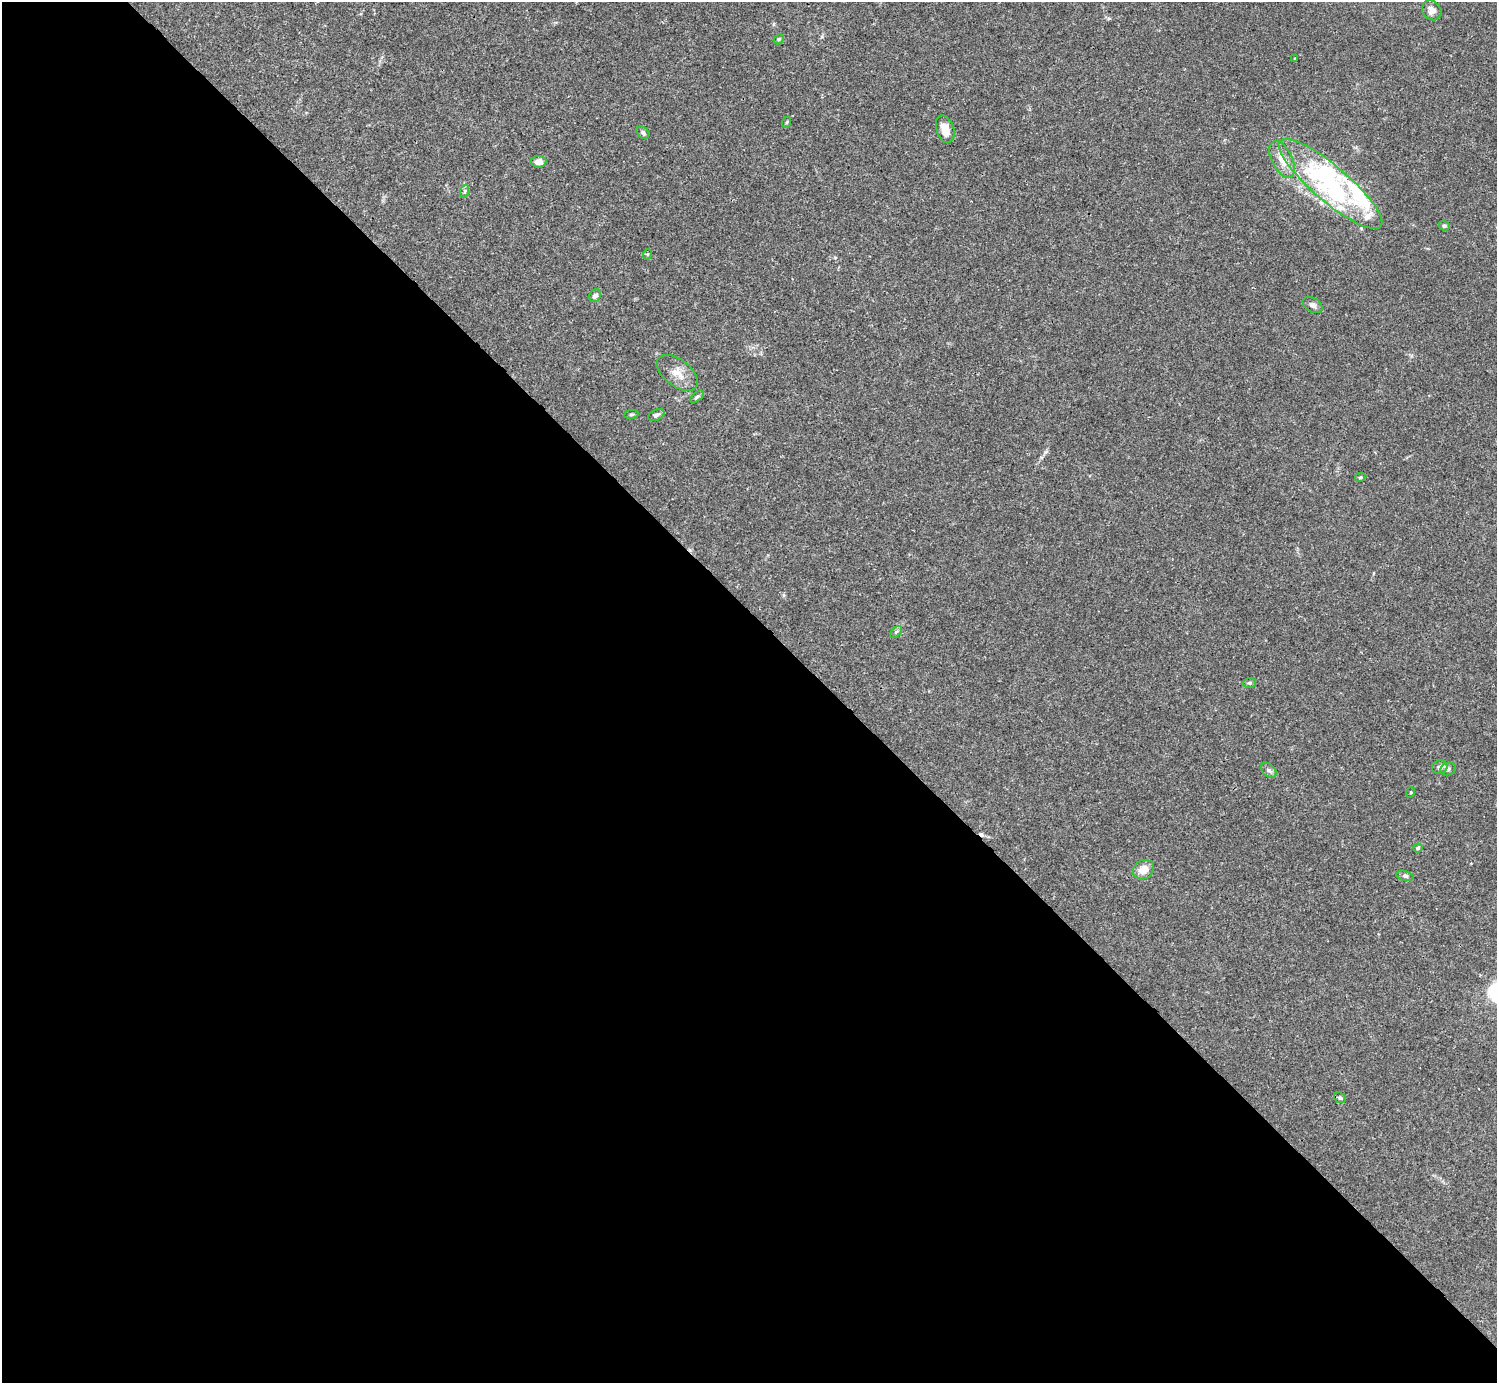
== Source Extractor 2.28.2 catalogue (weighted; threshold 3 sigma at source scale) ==
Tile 9 of 4 x 4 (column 1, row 3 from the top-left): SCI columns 1-1495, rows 1539-2919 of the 5982 x 5981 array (HDU 1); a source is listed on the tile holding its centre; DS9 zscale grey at full resolution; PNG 1499 x 1385 px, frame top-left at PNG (2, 2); each listed source drawn as its Kron ellipse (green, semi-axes under 4 px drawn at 4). Shown black and unused: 55% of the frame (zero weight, under 3 of 4 exposures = <1% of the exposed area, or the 3 px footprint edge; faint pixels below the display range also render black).
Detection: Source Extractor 2.28.2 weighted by HDU 2 'WHT'; one run over the whole footprint, this tile lists its part. Background 0.0164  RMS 0.0022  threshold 0.0098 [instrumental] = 3 sigma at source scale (4.5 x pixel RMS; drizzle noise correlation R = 1.50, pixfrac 1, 0.05/0.05 arcsec/px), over >= 5 px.
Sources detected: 38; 5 inside a brighter object's white glare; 1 cosmic-ray / hot-pixel residue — neither listed nor drawn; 3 inside a brighter listed object's ellipse — not listed separately; the other 29 listed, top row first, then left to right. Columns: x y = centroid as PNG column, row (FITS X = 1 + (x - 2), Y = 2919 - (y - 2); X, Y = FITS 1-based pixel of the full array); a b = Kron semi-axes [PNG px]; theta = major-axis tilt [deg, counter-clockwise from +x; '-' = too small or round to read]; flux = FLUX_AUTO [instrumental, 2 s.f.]
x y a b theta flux
1432 10 10 9 - 1.4
779 39 6 4 45 0.28
1295 59 3 3 - 0.22
787 122 6 3 71 0.26
945 129 14 8 -72 2.3
643 133 7 5 -43 0.53
1282 159 20 10 -63 2.9
539 162 8 6 -4 1.7
1330 184 66 18 -40 20
465 191 7 4 71 0.41
1444 226 6 5 - 0.31
648 254 5 3 - 0.2
595 296 7 5 55 0.88
1312 305 10 7 -30 0.93
677 373 23 13 -38 3
697 397 8 4 38 0.4
631 414 7 3 8 0.25
656 415 9 5 24 0.56
1360 477 5 4 - 0.25
896 632 7 4 44 0.41
1250 683 6 5 - 0.41
1440 767 8 6 21 0.79
1448 769 8 6 20 0.57
1269 770 9 5 -44 0.7
1411 792 5 3 - 0.17
1418 848 5 4 - 0.31
1143 870 11 9 30 2.6
1405 876 8 5 -15 0.48
1340 1098 6 5 - 0.4